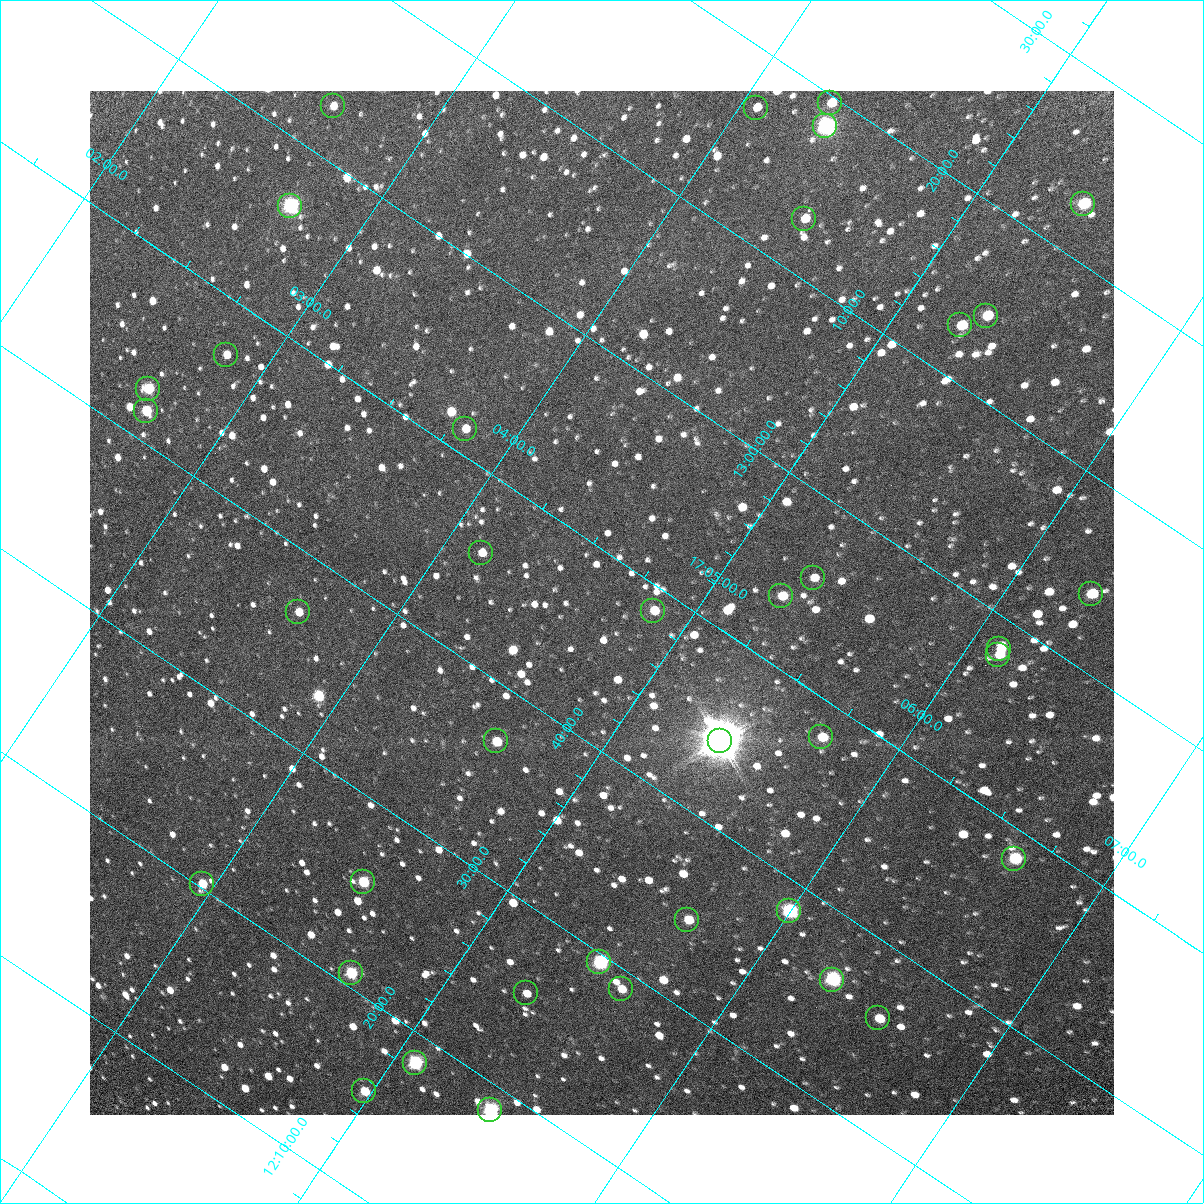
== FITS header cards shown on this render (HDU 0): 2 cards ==
NAXIS1  =                 1024 / Required FITS header
NAXIS2  =                 1024 / Required FITS header

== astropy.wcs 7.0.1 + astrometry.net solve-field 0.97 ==
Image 1024 x 1024 px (HDU 0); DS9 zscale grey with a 90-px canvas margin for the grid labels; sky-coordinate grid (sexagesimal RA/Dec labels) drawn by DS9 from the SOLVED WCS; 38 Tycho-2 reference stars matched to detected sources circled (green)
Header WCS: RA---TAN/DEC--TAN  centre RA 17:04:40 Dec +12:47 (256.17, +12.79 deg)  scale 3.57 arcsec/px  FOV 60.9' x 60.9'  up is -34 deg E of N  parity flipped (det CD > 0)
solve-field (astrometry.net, Tycho-2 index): VERIFIED the header's WCS against the Tycho-2 star catalogue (verified at 4 index scales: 11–38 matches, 0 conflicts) and refined it, rather than solving blind
Solved WCS: RA---TAN-SIP/DEC--TAN-SIP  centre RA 17:04:40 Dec +12:47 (256.17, +12.79 deg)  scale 3.57 arcsec/px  FOV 60.9' x 60.9'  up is -34 deg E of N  parity flipped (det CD > 0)
The solver's refit moves the header's centre by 1.1 arcsec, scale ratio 1.001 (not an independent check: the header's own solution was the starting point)
Tycho-2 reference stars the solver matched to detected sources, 38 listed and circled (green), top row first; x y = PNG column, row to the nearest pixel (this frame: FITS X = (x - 90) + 1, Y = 1024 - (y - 91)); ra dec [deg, ICRS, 3 dp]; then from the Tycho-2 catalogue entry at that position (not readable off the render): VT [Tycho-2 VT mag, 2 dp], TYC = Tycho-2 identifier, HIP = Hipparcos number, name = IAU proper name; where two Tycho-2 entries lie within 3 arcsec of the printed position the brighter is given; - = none
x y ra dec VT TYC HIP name
830 103 256.075 +13.327 11.03 988-1435-1 - -
333 106 255.657 +13.048 11.70 984-1492-1 - -
756 108 256.015 +13.282 12.12 988-539-1 - -
825 126 256.084 +13.305 8.82 988-1312-1 - -
1083 204 256.346 +13.384 9.77 988-444-1 - -
290 206 255.678 +12.942 8.40 984-851-1 83399 -
804 219 256.119 +13.217 11.48 988-1519-1 - -
986 316 256.328 +13.238 10.54 988-1880-1 - -
960 325 256.311 +13.216 10.57 988-1445-1 - -
226 355 255.709 +12.784 12.11 984-152-1 - -
148 389 255.663 +12.713 10.50 984-217-1 - -
146 411 255.673 +12.694 10.39 984-1057-1 - -
465 429 255.952 +12.856 11.81 984-1155-1 - -
481 553 256.036 +12.763 11.44 984-680-1 - -
813 578 256.331 +12.927 11.94 984-1956-1 - -
1091 594 256.574 +13.067 10.37 984-29-1 - -
781 596 256.314 +12.894 11.03 984-123-1 - -
653 611 256.214 +12.811 11.08 984-976-1 - -
298 612 255.916 +12.613 11.31 984-548-1 - -
999 649 256.528 +12.971 11.85 984-1247-1 - -
998 655 256.530 +12.966 11.63 984-140-1 - -
821 737 256.428 +12.800 10.61 984-81-1 - -
496 741 256.156 +12.617 10.57 984-293-1 - -
720 741 256.345 +12.741 4.89 984-2436-1 83613 -
1014 859 256.660 +12.807 9.63 985-579-1 - -
363 882 256.123 +12.427 10.31 984-389-1 - -
202 884 255.989 +12.337 10.91 984-1004-1 - -
789 911 256.499 +12.639 8.54 984-2205-1 83663 -
687 920 256.419 +12.576 10.78 984-452-1 - -
599 962 256.368 +12.492 8.44 984-801-1 83627 -
351 973 256.165 +12.346 9.76 984-1670-1 - -
832 980 256.575 +12.607 8.60 984-25-1 83691 -
621 989 256.401 +12.482 11.44 984-280-1 - -
526 993 256.324 +12.426 11.80 984-2157-1 - -
878 1018 256.635 +12.600 11.03 985-1537-1 - -
415 1063 256.270 +12.308 9.11 984-2229-1 - -
364 1091 256.243 +12.256 10.81 984-617-1 - -
490 1110 256.360 +12.310 8.71 984-1659-1 83624 -